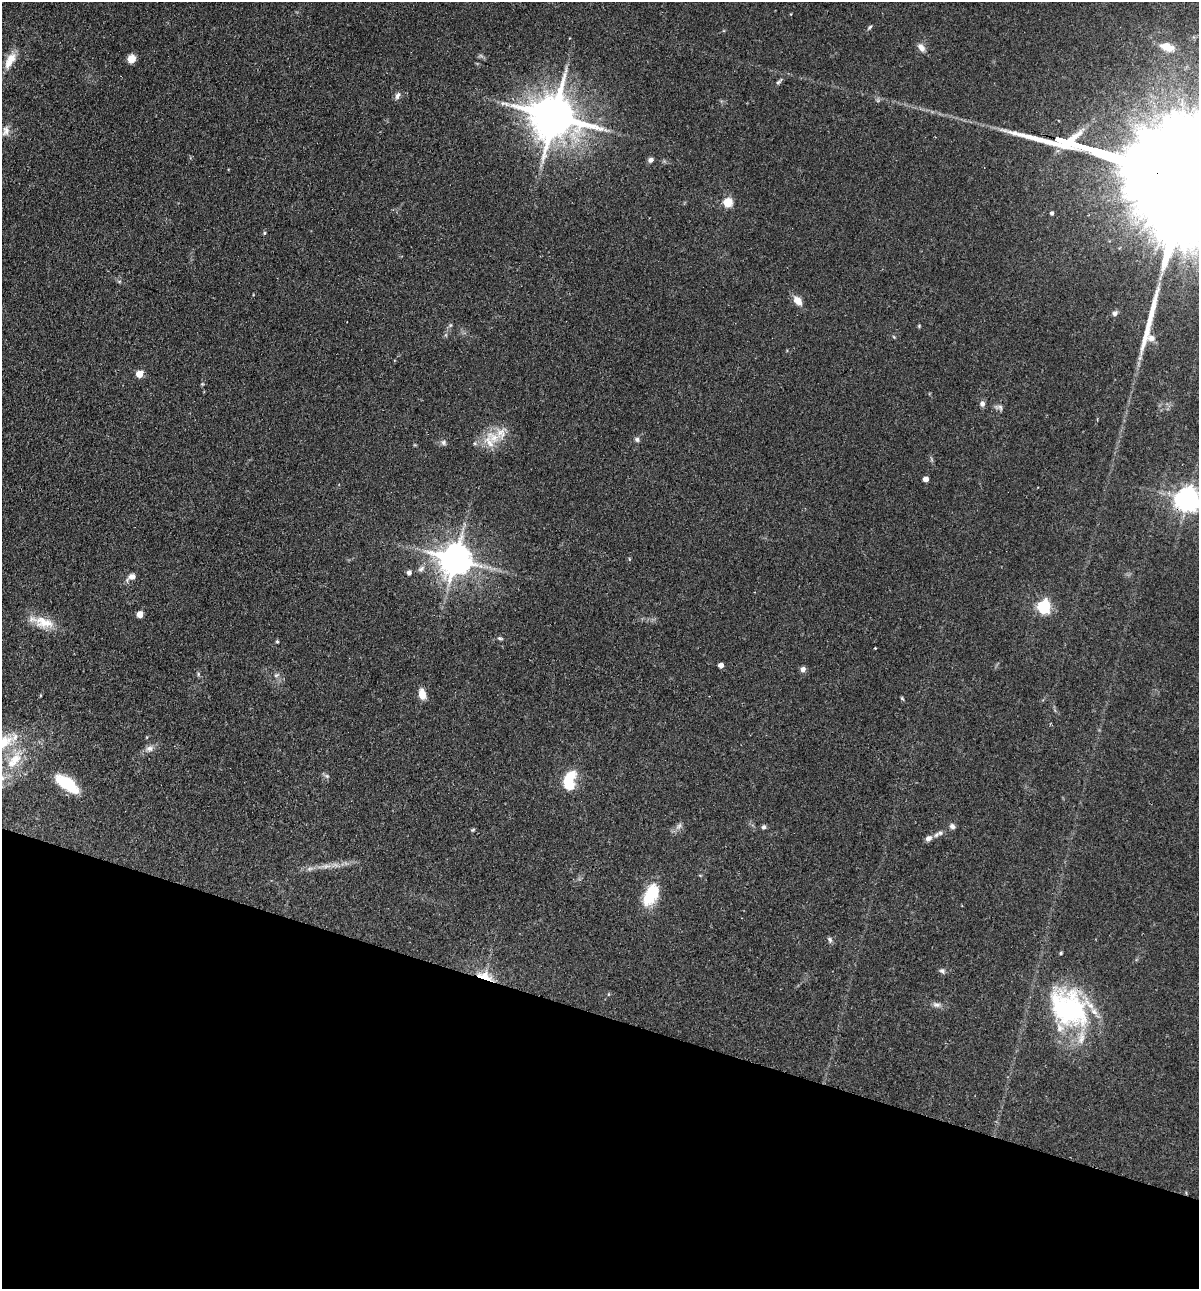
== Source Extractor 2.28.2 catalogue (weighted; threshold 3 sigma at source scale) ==
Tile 15 of 4 x 4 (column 3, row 4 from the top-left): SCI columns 2702-3898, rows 19-1305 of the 5280 x 5184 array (HDU 1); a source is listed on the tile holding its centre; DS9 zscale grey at full resolution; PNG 1201 x 1291 px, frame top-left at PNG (2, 2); no overlay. Shown black and unused: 21% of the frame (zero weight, under 2 of 3 exposures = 3% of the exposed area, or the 3 px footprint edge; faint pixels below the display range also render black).
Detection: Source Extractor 2.28.2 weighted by HDU 2 'WHT'; one run over the whole footprint, this tile lists its part. Background 0.0824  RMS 0.0058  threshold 0.0261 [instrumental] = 3 sigma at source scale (4.5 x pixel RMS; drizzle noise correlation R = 1.50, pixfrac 1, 0.05/0.05 arcsec/px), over >= 5 px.
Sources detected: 69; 1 inside a brighter object's white glare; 2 long thin detections or spike segments (spike, bleed or trail) — not listed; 3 inside a brighter listed object's ellipse — not listed separately; the other 63 listed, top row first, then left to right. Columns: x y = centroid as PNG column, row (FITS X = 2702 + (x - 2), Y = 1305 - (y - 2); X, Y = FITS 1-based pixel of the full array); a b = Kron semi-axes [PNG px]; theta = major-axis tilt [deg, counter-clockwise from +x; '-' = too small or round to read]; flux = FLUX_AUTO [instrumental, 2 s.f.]
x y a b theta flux
870 27 7 4 48 0.89
1167 47 14 8 -15 8.3
921 48 11 7 -53 3.5
131 59 8 7 - 5.3
10 60 24 10 61 8.1
398 96 11 6 66 2
554 117 14 12 -17 2600
6 131 14 9 79 3.3
650 160 7 5 24 1.8
1183 177 160 23 -17 85000
727 202 5 5 - 30
1052 213 4 4 - 1.2
265 233 5 4 - 0.69
798 301 10 7 -48 6.3
1115 313 7 6 - 1.7
919 326 5 4 - 0.6
1151 338 10 8 -15 3.2
139 374 5 5 - 11
202 384 5 4 - 0.64
982 404 8 7 - 2
1000 408 10 4 -66 1.4
493 437 23 15 -33 13
637 439 7 6 - 1.4
443 442 8 6 -48 1.6
475 443 5 3 - 0.79
925 479 4 4 - 5
1187 499 7 7 - 600
455 559 9 9 - 1200
421 569 10 6 38 2.1
409 572 5 4 - 2.3
132 576 11 9 14 3
1043 607 6 6 - 100
140 614 5 4 - 8.3
44 622 29 14 -13 12
500 638 8 4 -18 0.98
277 641 4 4 - 0.62
875 648 3 2 - 0.54
721 665 4 4 - 3.8
803 669 6 5 - 2.4
276 675 9 5 27 1.4
422 694 13 8 -79 5.7
902 698 5 4 - 0.63
3 743 30 15 32 18
149 748 11 8 4 2.8
14 760 31 14 52 17
327 776 7 5 -45 1.3
569 777 20 9 44 12
67 784 29 12 -36 20
679 826 11 5 51 2
952 826 8 6 -34 1.8
764 827 6 6 - 1.3
473 830 6 3 44 0.7
940 833 8 5 1 1.4
929 838 9 7 28 2.2
326 866 14 6 2 3.5
651 894 24 12 62 24
830 939 8 5 -53 1.4
1061 953 5 4 - 0.7
942 971 8 6 -32 1.6
485 976 20 10 -19 11
608 994 6 4 89 0.55
936 1005 12 6 -16 2.3
1069 1008 50 38 -37 91
Overlapping masked pixels (flux is a lower limit): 4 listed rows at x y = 1183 177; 1187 499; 485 976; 1069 1008
Isophote crosses this tile's border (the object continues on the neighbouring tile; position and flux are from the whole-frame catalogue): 3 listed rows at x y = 1183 177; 1187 499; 3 743